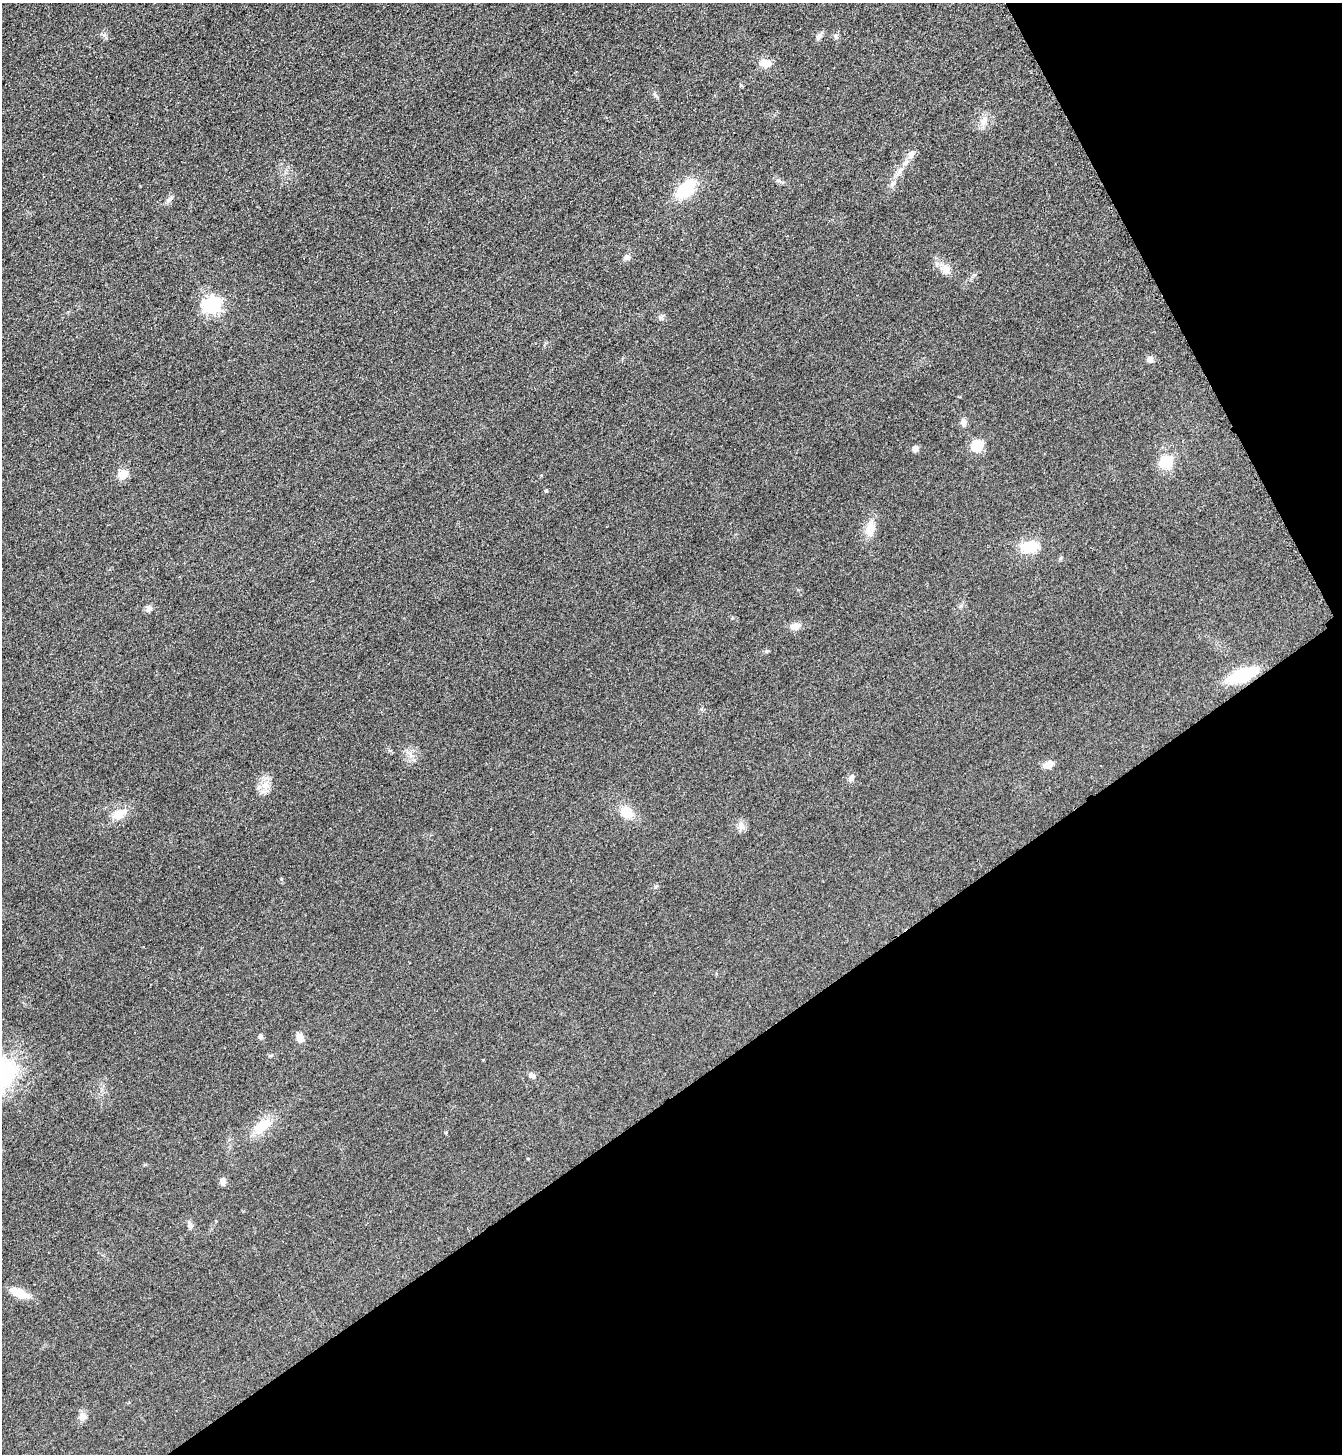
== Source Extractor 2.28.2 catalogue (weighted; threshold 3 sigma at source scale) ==
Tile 12 of 4 x 4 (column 4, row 3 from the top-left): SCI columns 4203-5542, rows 1483-2934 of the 5861 x 5869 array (HDU 1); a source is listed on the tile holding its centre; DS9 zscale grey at full resolution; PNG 1344 x 1456 px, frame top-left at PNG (2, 3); no overlay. Shown black and unused: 31% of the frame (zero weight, under 3 of 4 exposures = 3% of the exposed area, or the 3 px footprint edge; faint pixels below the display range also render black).
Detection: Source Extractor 2.28.2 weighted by HDU 2 'WHT'; one run over the whole footprint, this tile lists its part. Background 0.0777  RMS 0.0098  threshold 0.0442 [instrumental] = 3 sigma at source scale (4.5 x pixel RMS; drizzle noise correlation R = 1.50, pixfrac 1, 0.05/0.05 arcsec/px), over >= 5 px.
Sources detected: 40; all 40 listed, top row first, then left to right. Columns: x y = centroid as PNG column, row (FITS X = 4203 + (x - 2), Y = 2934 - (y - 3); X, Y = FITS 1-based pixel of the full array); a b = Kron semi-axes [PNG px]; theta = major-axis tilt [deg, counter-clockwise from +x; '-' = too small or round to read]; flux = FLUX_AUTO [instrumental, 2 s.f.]
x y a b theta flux
836 36 7 6 - 2
818 37 11 6 56 3
765 63 17 11 -9 8.8
984 121 13 8 72 7
911 155 14 9 61 5.9
893 183 7 6 - 2.7
686 189 23 13 42 41
169 199 13 5 44 3.2
627 257 8 7 - 3.4
945 269 16 12 -35 9.4
212 305 7 6 - 330
661 318 7 4 -19 1.9
1150 359 8 7 - 3.8
963 422 10 7 87 4
978 446 6 5 - 71
916 449 8 6 58 3.4
1166 461 19 13 36 22
123 474 9 8 - 13
546 490 5 4 - 1.4
870 529 18 10 77 14
1029 547 24 14 8 23
148 608 9 7 89 3.2
795 626 14 8 14 6.3
1242 675 27 11 22 57
410 754 11 4 -60 3.6
1048 764 11 7 19 7.9
851 778 9 6 59 3.7
264 786 11 7 -88 7.7
627 812 13 10 -35 19
119 814 22 11 28 14
741 826 10 10 - 5.4
261 1037 6 5 - 1.9
300 1038 10 8 -78 7.2
532 1076 8 6 -8 3.5
262 1126 26 14 41 22
446 1133 5 3 - 0.9
223 1182 10 7 -90 4
190 1226 10 6 -71 3
19 1293 16 7 -22 22
82 1417 12 9 81 5.4
Overlapping masked pixels (flux is a lower limit): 1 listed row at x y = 1242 675
Unlisted compact peaks at least as high as the median listed source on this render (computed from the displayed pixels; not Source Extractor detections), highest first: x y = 766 651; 104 35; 281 879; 655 887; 741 85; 778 180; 1060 558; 655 95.